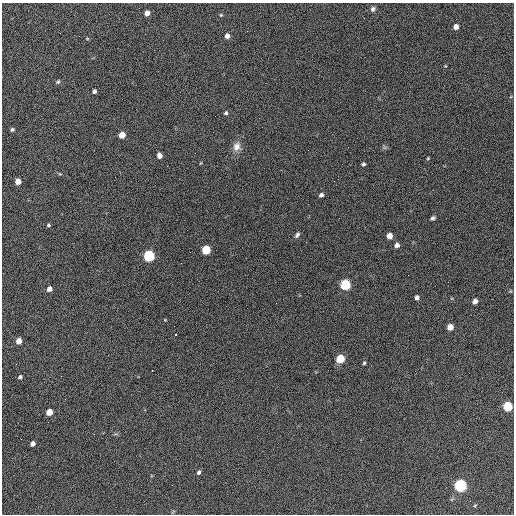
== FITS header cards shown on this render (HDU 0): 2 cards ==
NAXIS1  =                  512 / Axis length
NAXIS2  =                  512 / Axis length

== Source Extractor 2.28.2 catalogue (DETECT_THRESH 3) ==
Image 512 x 512 px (HDU 0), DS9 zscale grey, 1 PNG px = 1 image px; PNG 516 x 516 px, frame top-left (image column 1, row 512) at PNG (2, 3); no overlay
Background 635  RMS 27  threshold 81.3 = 3 sigma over >= 5 px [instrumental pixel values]
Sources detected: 49; all 49 listed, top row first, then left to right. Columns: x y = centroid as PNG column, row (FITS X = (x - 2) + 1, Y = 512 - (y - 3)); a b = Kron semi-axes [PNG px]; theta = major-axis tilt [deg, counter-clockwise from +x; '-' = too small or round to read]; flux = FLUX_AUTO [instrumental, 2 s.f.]
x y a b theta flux
373 9 6 6 - 5100
147 13 5 4 - 12000
221 15 4 4 - 1900
364 18 3 2 - 1500
456 27 5 4 - 12000
247 31 3 2 - 1900
227 36 5 5 - 9200
58 82 6 4 48 2600
94 91 4 4 - 4800
226 113 5 4 - 3300
12 129 4 4 - 3100
122 135 5 5 - 24000
237 146 13 10 72 14000
159 155 5 4 - 8900
428 158 4 3 - 1700
363 164 4 3 - 3200
60 174 5 3 - 1800
18 181 5 4 - 22000
321 195 5 4 - 5800
62 214 2 2 - 960
433 218 6 4 21 3600
48 225 4 3 - 2700
297 235 8 5 49 4500
389 236 5 5 - 23000
397 245 5 5 - 8400
206 250 5 5 - 94000
149 256 6 5 - 280000
408 275 2 2 - 820
345 284 5 5 - 210000
49 289 5 4 - 9900
417 297 5 4 - 5800
475 301 5 4 - 9500
276 303 2 2 - 1000
165 320 5 3 - 1300
450 327 5 5 - 22000
176 335 3 2 - 2400
19 341 5 4 - 18000
340 358 5 5 - 91000
364 363 4 4 - 2300
16 364 2 2 - 1000
20 377 4 4 - 3600
65 399 2 2 - 1100
507 406 5 5 - 140000
49 412 5 4 - 30000
32 444 5 4 - 8100
199 472 5 4 - 4300
460 485 6 5 - 450000
475 505 5 3 - 1400
173 512 8 3 45 1900